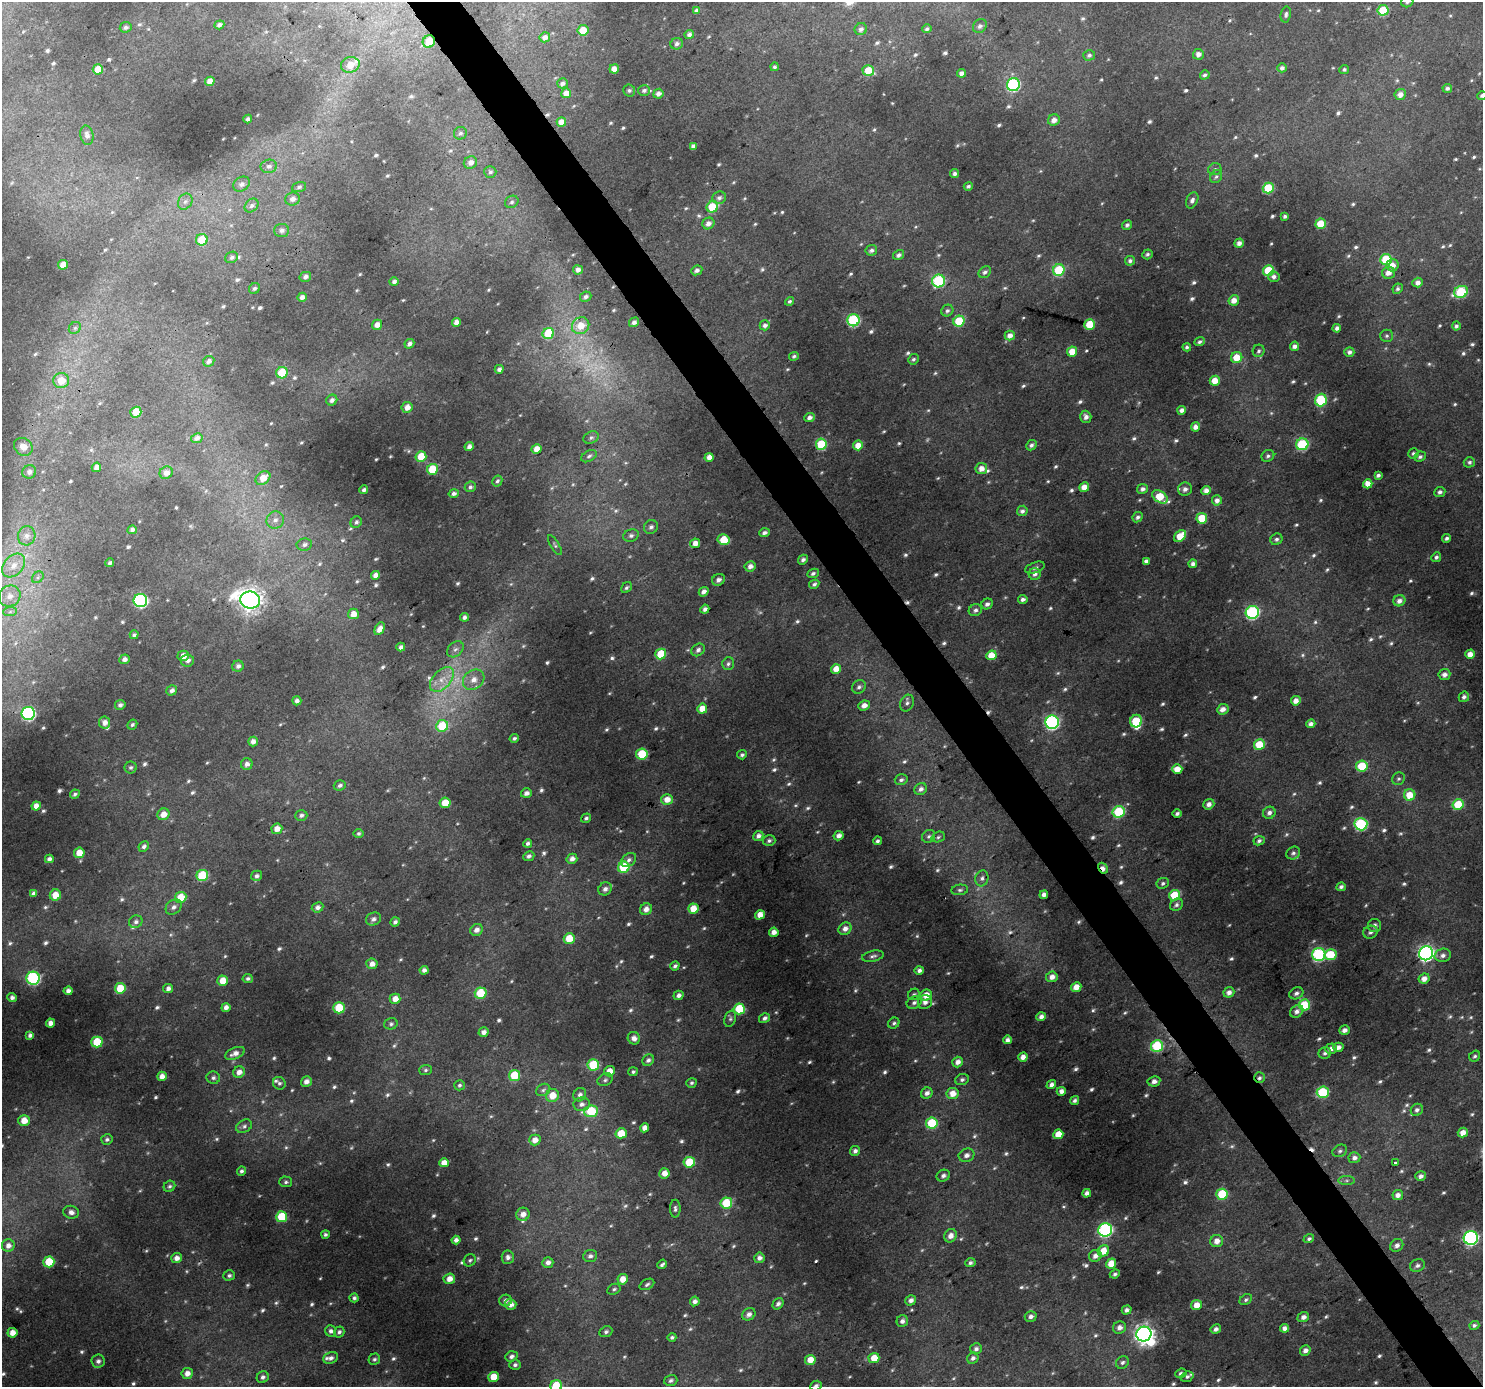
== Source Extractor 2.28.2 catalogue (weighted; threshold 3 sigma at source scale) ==
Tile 6 of 4 x 4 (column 2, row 2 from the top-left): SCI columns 1486-2966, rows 2960-4344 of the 5929 x 5853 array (HDU 1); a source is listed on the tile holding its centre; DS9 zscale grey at full resolution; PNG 1485 x 1389 px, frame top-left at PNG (2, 2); each listed source drawn as its Kron ellipse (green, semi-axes under 4 px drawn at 4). Shown black and unused: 4% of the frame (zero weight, under 3 of 4 exposures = <1% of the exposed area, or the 3 px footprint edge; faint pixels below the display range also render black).
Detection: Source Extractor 2.28.2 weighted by HDU 2 'WHT'; one run over the whole footprint, this tile lists its part. Background 0.0256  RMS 0.0046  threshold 0.0205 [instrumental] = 3 sigma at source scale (4.5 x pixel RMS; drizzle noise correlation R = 1.50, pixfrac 1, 0.0396/0.0396 arcsec/px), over >= 5 px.
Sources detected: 867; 38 too faint to see at this stretch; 1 inside a brighter object's white glare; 3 cosmic-ray / hot-pixel residue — neither listed nor drawn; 8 inside a brighter listed object's ellipse — not listed separately; of the other 817, all 500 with FLUX_AUTO >= 0.982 (the completeness limit of this list) listed and drawn (317 fainter detections not listed), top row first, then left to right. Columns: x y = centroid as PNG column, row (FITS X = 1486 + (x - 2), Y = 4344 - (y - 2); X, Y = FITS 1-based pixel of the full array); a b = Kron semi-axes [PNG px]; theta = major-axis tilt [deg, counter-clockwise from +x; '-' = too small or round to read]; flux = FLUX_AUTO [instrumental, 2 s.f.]
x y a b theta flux
1407 2 6 5 - 1.3
697 10 4 3 - 1.4
1383 10 5 5 - 16
1286 14 8 5 79 1.2
219 25 5 4 - 1.6
980 26 7 6 - 1.6
126 27 6 5 - 1.4
861 29 6 6 - 1.8
927 29 5 4 - 1.2
583 30 5 5 - 9.5
689 34 5 4 - 1.8
545 37 5 5 - 2.5
429 42 6 6 - 9.1
677 44 6 5 - 1.4
1198 54 5 5 - 2.1
1089 55 6 5 - 1.2
350 65 9 7 18 4.1
774 67 4 4 - 1.1
1282 68 4 4 - 1.7
98 69 5 5 - 8.5
614 69 5 4 - 4.3
1344 69 5 4 - 1
868 70 6 5 - 10
962 73 4 4 - 2.5
1205 75 5 4 - 1.2
210 81 5 4 - 4
562 83 5 5 - 1.7
1013 85 6 6 - 58
1447 88 5 4 - 1.2
629 90 6 6 - 1
644 90 6 5 - 1.4
566 93 5 5 - 4.4
658 94 5 4 - 2.3
1400 94 6 5 - 2.8
1482 96 5 4 - 1.1
248 119 4 4 - 1.2
1054 120 6 5 - 3.2
561 122 5 4 - 4.9
460 133 6 6 - 1.2
87 135 10 6 -78 1.9
693 146 4 4 - 2.2
470 162 7 6 - 2.7
269 166 8 6 10 1.8
1215 169 7 6 - 1.1
490 172 6 6 - 1
955 174 4 4 - 1.5
1216 177 7 5 55 1.1
241 184 9 7 32 2.2
968 186 4 4 - 1.1
299 187 7 4 16 1.1
1268 188 5 5 - 22
719 198 7 6 - 1.5
292 199 7 6 - 2.1
1192 200 8 5 65 1.8
185 202 8 6 56 1.9
512 202 7 6 - 1.1
252 205 7 6 - 1.5
712 207 6 5 - 18
1285 216 4 3 - 1.1
708 223 6 5 - 2.5
1321 224 5 5 - 13
1127 225 5 4 - 1.3
281 230 7 6 - 1.7
202 240 6 5 - 12
1239 243 5 4 - 2.6
871 250 6 5 - 1.6
1147 254 5 4 - 1
899 255 6 4 34 1.5
232 257 6 5 - 1.2
1386 259 5 5 - 22
1130 261 5 5 - 1.4
63 265 5 4 - 5.1
1392 265 6 6 - 4.2
578 270 5 4 - 2.2
697 270 6 5 - 1.7
1059 270 6 5 - 26
1268 270 5 5 - 20
985 272 7 5 40 1.6
1388 273 6 6 - 2.9
305 277 6 5 - 1.6
1274 277 6 5 - 2.1
939 281 6 6 - 50
394 282 4 4 - 1.4
1418 283 5 5 - 2.6
254 288 6 5 - 1.1
1398 289 5 5 - 1.3
1461 292 7 6 - 33
302 297 5 4 - 2.2
586 297 6 5 - 1.4
1234 300 5 5 - 3.9
789 301 5 4 - 1
947 310 6 5 - 1.3
853 320 6 6 - 49
959 321 5 5 - 19
456 322 4 4 - 2.9
634 322 5 4 - 1.6
377 325 5 5 - 3.4
765 325 5 5 - 1.5
1090 325 5 5 - 15
581 326 9 8 - 7
1456 326 4 4 - 1.2
75 328 6 5 - 0.99
1337 328 4 4 - 1.7
548 333 6 5 - 20
1010 335 5 4 - 3.1
1387 336 6 6 - 1
1200 342 5 4 - 1.1
409 344 5 4 - 1.7
1295 346 5 4 - 2
1187 347 4 4 - 1.1
1072 351 5 5 - 6.6
1259 351 6 5 - 1.2
1349 352 5 5 - 1.9
794 356 5 4 - 1
1237 357 6 5 - 8.6
913 359 5 5 - 1
209 361 6 5 - 1.7
499 369 4 4 - 1.4
282 373 6 5 - 15
61 381 8 7 - 8
1215 381 5 5 - 6
332 400 6 5 - 1.7
1321 400 6 6 - 26
407 407 5 5 - 3.9
1182 410 4 4 - 2.3
136 412 5 5 - 12
809 417 5 4 - 2.1
1086 417 6 5 - 2.4
1195 427 5 4 - 2.8
197 438 6 5 - 1.8
591 438 8 6 27 1.1
821 444 5 5 - 22
1302 444 6 6 - 37
858 445 5 5 - 5.5
1031 445 6 4 45 1.5
23 447 10 8 -38 4.5
469 447 4 4 - 2.8
537 449 5 4 - 4.8
1413 453 5 5 - 0.98
421 456 5 5 - 11
589 456 8 5 31 1.1
1268 456 6 5 - 1.2
709 457 4 4 - 3.4
1420 457 6 5 - 1.2
1469 462 5 5 - 1.2
96 467 5 4 - 3.2
432 469 5 5 - 17
981 469 6 5 - 4
29 472 7 6 - 2.1
166 473 7 6 - 2.6
1378 475 4 3 - 1.4
263 478 8 6 37 6
497 481 6 4 58 1
1368 484 5 4 - 4.5
470 487 5 5 - 1.1
1084 487 5 4 - 4.8
1143 489 5 5 - 2
1185 489 7 6 - 2.1
364 490 4 3 - 1.5
1206 491 5 4 - 3
1440 492 5 5 - 1.6
454 493 5 4 - 1.5
1160 497 9 5 -36 14
1217 500 5 5 - 2.7
1022 511 5 5 - 1.7
1138 517 5 4 - 1.5
1202 518 5 5 - 16
275 520 9 8 - 2.8
356 522 6 5 - 1.2
651 527 7 6 - 1.6
132 530 4 4 - 1.5
764 533 5 4 - 1.5
27 536 9 9 - 3.2
631 536 8 6 21 1.5
1180 536 7 5 47 8.2
1447 538 4 3 - 1.2
1276 539 6 5 - 1.2
724 540 6 5 - 12
695 543 5 5 - 4.4
304 545 8 6 10 1.6
555 545 11 4 -57 1
1436 557 5 4 - 1.3
803 560 5 4 - 1.5
1146 561 4 4 - 1.7
110 563 4 3 - 1.2
1193 564 4 4 - 2.3
14 565 13 9 47 5.6
750 566 5 5 - 2.6
1035 568 10 5 20 1.4
813 573 6 4 25 1.3
1035 574 6 6 - 1.8
375 575 4 4 - 2.5
38 577 6 5 - 1
718 580 6 5 - 2
814 584 5 4 - 1.1
626 588 6 4 44 1.1
704 592 5 4 - 2.1
10 596 11 10 - 4.7
1023 599 5 4 - 1.7
140 600 7 6 - 80
250 600 10 8 -17 390
1399 601 6 5 - 2.6
987 604 6 5 - 1.7
705 609 4 4 - 1.8
975 610 7 6 - 1.5
10 612 7 4 2 1.1
1252 612 7 6 - 69
353 614 5 5 - 4.8
464 617 4 4 - 1.6
380 629 7 4 62 3.1
134 635 4 4 - 1.1
401 647 4 4 - 1.4
455 649 9 7 43 1.9
698 650 7 6 - 1.7
661 654 5 5 - 16
1470 654 5 4 - 4.1
991 655 5 5 - 7
183 656 5 5 - 3.6
124 659 5 4 - 2.3
187 660 6 6 - 2.1
728 664 6 5 - 1.1
238 666 6 5 - 1.7
836 669 5 4 - 4.9
1444 675 6 5 - 2.6
442 679 15 9 47 5.7
474 680 11 9 37 4.4
859 687 7 6 - 1.5
172 690 6 4 35 1.8
1464 697 5 5 - 1.7
297 701 4 4 - 1.7
1296 701 5 4 - 3.4
907 703 8 6 65 1.5
120 705 5 4 - 1.6
864 705 6 5 - 3
702 709 5 5 - 6.3
1223 709 6 5 - 3
28 713 6 6 - 78
1136 721 6 6 - 19
104 722 6 6 - 3.3
1052 722 7 6 - 88
132 724 5 4 - 1.1
1311 724 4 4 - 2.1
442 726 6 5 - 19
514 738 5 4 - 1.1
253 741 5 5 - 2.4
1259 745 5 5 - 14
642 754 6 5 - 17
742 755 5 4 - 1.1
247 764 6 5 - 2
1362 766 5 5 - 16
131 767 6 6 - 1
1177 769 5 4 - 6.1
1398 779 7 6 - 1
901 780 6 5 - 1.3
340 785 6 5 - 1.3
921 789 6 5 - 1.9
526 793 5 4 - 2
75 794 5 4 - 1
1410 795 6 5 - 8.9
667 800 6 5 - 4.9
445 803 5 5 - 8.7
1209 804 6 5 - 2.6
1458 805 5 5 - 19
36 806 4 4 - 3.7
1119 812 6 6 - 35
1269 813 6 6 - 2.1
163 814 6 5 - 5.3
1177 814 4 3 - 1.2
301 815 6 5 - 1.4
586 818 5 4 - 1.1
1361 824 6 6 - 54
277 829 5 5 - 4.1
359 833 5 4 - 1
758 836 5 4 - 2.3
839 836 5 4 - 2.5
929 836 7 6 - 1.3
938 837 7 5 19 1
769 840 6 5 - 1.3
877 841 4 4 - 1.2
1259 841 5 4 - 1.2
528 843 4 4 - 1.3
144 846 5 4 - 1.5
79 853 5 5 - 6.7
1293 853 7 6 - 1.4
529 856 6 4 25 1.5
49 859 4 4 - 2
572 859 5 5 - 2.6
629 860 8 6 38 1.6
624 867 6 5 - 25
1103 868 6 3 -58 3.2
202 875 6 5 - 27
257 876 5 5 - 1.5
982 878 8 6 74 1.7
1163 883 6 5 - 1.2
1341 887 5 4 - 1.6
605 889 7 6 - 2
960 890 8 5 6 1.2
33 893 4 3 - 1.3
55 895 5 5 - 6.2
1044 895 4 4 - 2.3
1175 895 5 5 - 19
181 897 6 5 - 11
1176 905 7 5 37 1.5
174 907 8 6 39 1.9
317 907 6 5 - 2.1
646 909 6 5 - 3.2
693 909 5 5 - 8.6
760 915 5 4 - 4.6
373 919 8 6 26 2
136 922 7 6 - 1.5
395 922 5 4 - 1.5
1375 926 6 6 - 1.8
845 929 7 6 - 2.7
476 930 6 5 - 2.5
774 932 5 4 - 3.2
1370 932 7 6 - 1.5
569 938 5 5 - 11
1426 953 7 7 - 150
1319 955 6 6 - 66
1331 955 6 5 - 19
1443 955 8 6 12 2.2
873 956 11 5 12 1.5
372 964 6 5 - 3.1
675 966 5 4 - 1.2
424 970 4 4 - 1.9
919 970 4 4 - 1.8
1052 977 6 5 - 3.2
33 978 6 6 - 70
248 978 5 4 - 1.1
1424 979 5 5 - 3.2
223 981 5 5 - 7.7
1076 987 5 4 - 4.9
120 988 5 5 - 13
168 988 5 4 - 2
68 991 4 4 - 2.2
1229 992 5 5 - 2.6
481 993 6 5 - 19
1296 993 7 5 26 1.6
914 994 6 5 - 0.98
679 995 5 4 - 2
926 995 6 5 - 5.5
12 997 5 4 - 1.9
395 999 5 5 - 4.2
925 1002 7 7 - 2.5
914 1003 7 6 - 1.6
1305 1005 5 5 - 24
226 1008 4 4 - 2.5
339 1008 5 5 - 21
739 1009 5 5 - 21
1297 1011 7 5 39 2.2
1041 1017 5 4 - 2.4
765 1018 6 5 - 1.6
730 1019 8 5 72 1.3
50 1023 4 4 - 3.1
894 1023 6 5 - 1.1
391 1024 7 5 16 1.1
1345 1030 5 4 - 2.4
484 1032 5 4 - 2.5
30 1035 4 4 - 1.7
634 1038 6 6 - 2.4
1007 1040 4 4 - 2.2
97 1042 5 5 - 19
1157 1046 6 6 - 32
1338 1047 5 4 - 2.3
1331 1049 6 5 - 2.4
235 1053 10 5 23 3.1
1325 1053 6 5 - 1.3
1475 1056 6 5 - 1
1023 1057 5 4 - 3.4
648 1060 6 5 - 1.7
958 1062 5 5 - 2.9
593 1065 6 5 - 26
425 1070 6 5 - 1
609 1071 5 5 - 4.9
239 1072 6 5 - 3.3
633 1072 5 4 - 0.98
514 1075 5 5 - 16
162 1076 5 4 - 3.4
213 1078 7 6 - 1.4
1260 1078 5 5 - 1.2
605 1080 8 6 28 1.2
962 1080 7 5 23 1.3
306 1081 5 5 - 2.4
1154 1081 6 5 - 2.1
279 1083 7 6 - 1.2
691 1083 5 5 - 0.99
459 1085 5 5 - 1.1
1051 1085 5 4 - 2
543 1090 7 5 29 1.3
1061 1091 4 4 - 2.5
1323 1092 6 5 - 36
927 1093 6 5 - 2.3
953 1093 6 5 - 5.7
552 1095 6 6 - 7.6
580 1095 7 6 - 1.8
1075 1100 5 4 - 1.4
582 1104 8 7 - 2.4
1417 1110 6 5 - 1.7
591 1111 7 5 8 24
24 1120 6 5 - 6.4
932 1123 6 5 - 28
244 1126 8 6 29 1.6
644 1128 4 4 - 3.5
621 1133 5 5 - 9
1463 1133 5 4 - 3.8
1058 1134 5 4 - 7.3
107 1139 6 5 - 1.2
535 1140 5 5 - 3.9
855 1151 5 5 - 1.7
1340 1151 7 6 - 1.2
966 1155 8 6 20 2.3
1354 1158 6 5 - 2.3
689 1162 6 5 - 19
444 1163 5 4 - 4.1
1395 1163 3 3 - 1.8
241 1171 5 4 - 1.2
664 1173 5 5 - 4.2
943 1176 7 5 26 1.8
1421 1176 5 5 - 2.1
1347 1180 8 4 0 1.1
286 1182 6 5 - 1.1
169 1186 6 5 - 1.1
1087 1193 4 4 - 2
1222 1194 6 5 - 23
1398 1195 5 5 - 2.9
726 1203 6 5 - 19
675 1209 9 5 -90 1.3
71 1212 8 6 -13 2.2
523 1214 7 6 - 3.4
282 1217 5 5 - 20
1105 1230 7 6 - 84
325 1234 4 4 - 1.2
951 1236 7 6 - 3.1
1471 1238 7 7 - 100
1309 1239 5 4 - 1.1
456 1240 4 4 - 2.1
1217 1241 6 6 - 3.8
1397 1245 7 6 - 2.2
8 1246 6 6 - 2.7
1103 1251 6 5 - 7.3
590 1256 7 6 - 1.7
1095 1256 6 6 - 2.7
508 1257 7 6 - 1.6
177 1258 5 5 - 2.9
759 1258 5 5 - 2.3
470 1260 6 5 - 1.1
49 1262 5 5 - 16
548 1263 5 5 - 2.2
970 1263 5 4 - 1.3
662 1264 5 3 - 1
1111 1264 5 5 - 7.8
1417 1265 7 6 - 1.6
1115 1274 5 4 - 1.1
229 1275 6 5 - 1.2
449 1279 6 5 - 4.4
623 1279 5 5 - 5.4
647 1284 8 5 29 1.1
614 1289 7 5 28 1
354 1298 4 4 - 1.3
911 1300 6 5 - 2.2
1246 1300 6 5 - 1
505 1301 6 5 - 1.8
695 1301 5 4 - 2.4
510 1304 6 5 - 3.5
778 1304 6 5 - 1.7
1196 1305 5 5 - 5.7
1127 1310 5 4 - 1.7
749 1314 7 6 - 2.3
1031 1316 6 5 - 1.8
1303 1317 6 5 - 2.3
902 1321 6 5 - 2
1474 1325 5 4 - 1.3
1119 1328 6 6 - 2.7
1285 1328 4 4 - 2.4
1216 1329 5 4 - 1.7
331 1331 6 5 - 1.7
339 1332 5 5 - 1.3
606 1332 7 5 24 1.2
12 1333 5 5 - 4.1
1144 1334 7 7 - 250
672 1337 4 4 - 1.1
976 1349 6 5 - 1.5
1305 1350 5 5 - 2.3
511 1356 6 5 - 1.7
331 1358 7 5 21 2
874 1358 5 5 - 7.8
973 1358 6 5 - 1.7
374 1359 6 5 - 1.2
810 1360 5 5 - 6.5
98 1361 6 6 - 1.7
1122 1362 7 6 - 1.4
515 1365 5 5 - 1.4
187 1373 5 5 - 3.6
1181 1373 6 4 20 1.3
263 1377 6 5 - 1.5
494 1377 5 5 - 8.6
1187 1377 7 5 19 1.1
671 1380 6 5 - 1.3
556 1386 6 5 - 23
816 1386 6 4 25 1.3
Overlapping masked pixels (flux is a lower limit): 3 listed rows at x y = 429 42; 1103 868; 1260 1078
Isophote crosses this tile's border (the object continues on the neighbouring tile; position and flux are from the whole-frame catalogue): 4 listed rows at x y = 1407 2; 1482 96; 556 1386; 816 1386